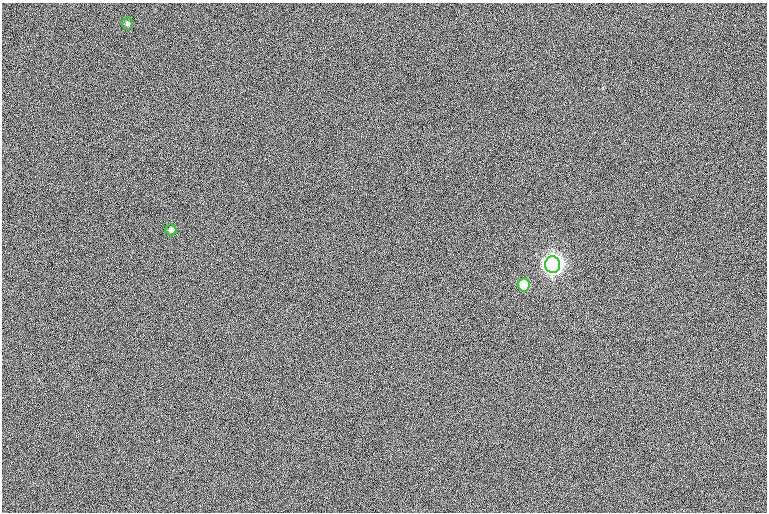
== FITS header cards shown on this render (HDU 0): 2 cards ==
NAXIS1  =                  765
NAXIS2  =                  510

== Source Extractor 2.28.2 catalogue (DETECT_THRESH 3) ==
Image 765 x 510 px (HDU 0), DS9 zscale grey, 1 PNG px = 1 image px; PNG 769 x 514 px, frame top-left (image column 1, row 510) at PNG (2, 3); each listed source drawn as its Kron ellipse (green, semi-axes under 4 px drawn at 4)
Background 2.96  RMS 12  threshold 35.3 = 3 sigma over >= 5 px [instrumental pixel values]
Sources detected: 4; all 4 listed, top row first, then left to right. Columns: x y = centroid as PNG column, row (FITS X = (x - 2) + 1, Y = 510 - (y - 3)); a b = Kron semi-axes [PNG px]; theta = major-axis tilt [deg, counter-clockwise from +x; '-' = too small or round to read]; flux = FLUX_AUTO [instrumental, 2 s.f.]
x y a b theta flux
127 24 6 6 - 1600
171 230 5 5 - 2500
553 265 8 7 - 550000
524 285 6 5 - 26000